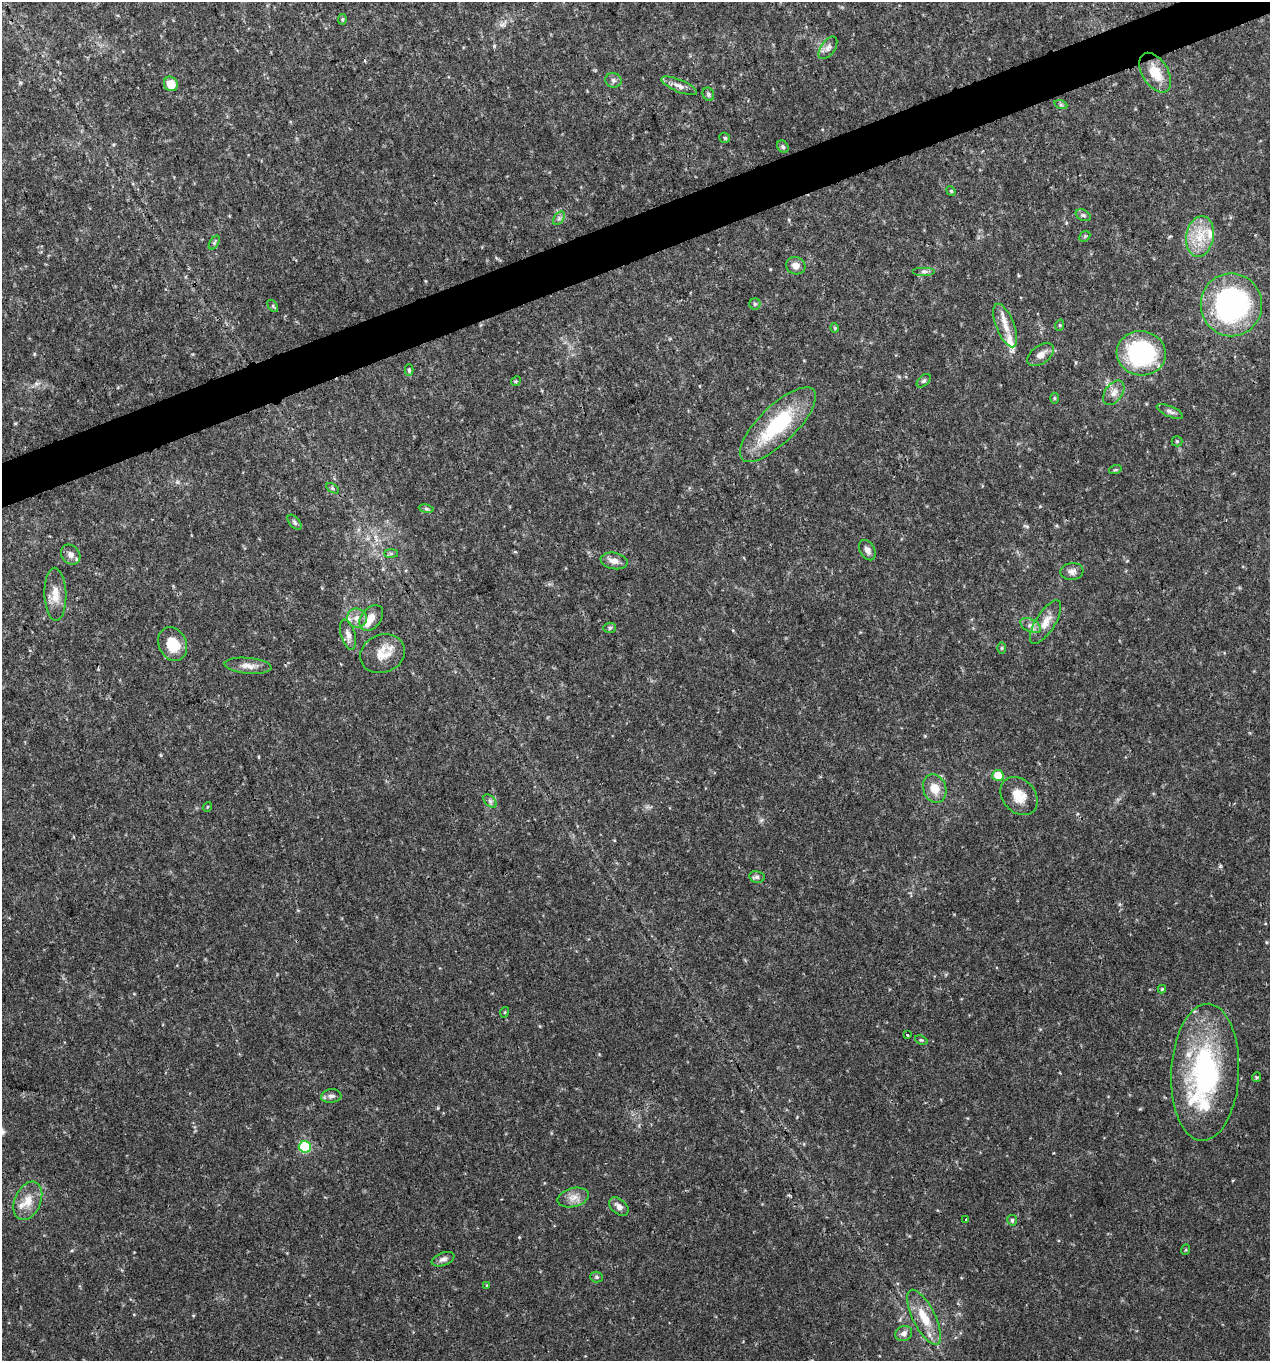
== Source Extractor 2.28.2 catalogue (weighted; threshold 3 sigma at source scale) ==
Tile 10 of 4 x 4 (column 2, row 3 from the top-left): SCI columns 1392-2659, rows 1361-2719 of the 5270 x 5440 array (HDU 1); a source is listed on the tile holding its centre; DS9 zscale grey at full resolution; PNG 1272 x 1363 px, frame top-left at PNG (2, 2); each listed source drawn as its Kron ellipse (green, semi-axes under 4 px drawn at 4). Shown black and unused: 3% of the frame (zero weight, under 3 of 4 exposures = <1% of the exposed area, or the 3 px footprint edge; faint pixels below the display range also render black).
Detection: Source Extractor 2.28.2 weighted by HDU 2 'WHT'; one run over the whole footprint, this tile lists its part. Background 0.03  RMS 0.0037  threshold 0.0167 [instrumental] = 3 sigma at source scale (4.5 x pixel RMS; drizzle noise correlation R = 1.50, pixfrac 1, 0.0396/0.0396 arcsec/px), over >= 5 px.
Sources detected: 85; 6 inside a brighter listed object's ellipse — not listed separately; the other 79 listed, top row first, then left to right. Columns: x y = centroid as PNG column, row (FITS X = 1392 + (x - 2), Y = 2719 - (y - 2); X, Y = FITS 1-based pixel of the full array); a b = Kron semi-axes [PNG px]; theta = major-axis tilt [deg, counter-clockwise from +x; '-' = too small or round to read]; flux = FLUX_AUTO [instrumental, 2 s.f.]
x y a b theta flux
342 19 5 4 - 0.45
828 48 13 7 54 1.7
1155 73 22 13 -58 8.2
613 80 8 7 - 1.1
171 84 7 6 - 6.2
679 86 19 6 -22 2.2
708 94 7 5 -65 0.75
1061 105 7 4 -18 0.55
725 138 5 5 - 0.6
783 147 6 5 - 0.71
951 191 5 4 - 0.41
1083 215 8 5 -29 0.83
559 218 7 5 56 0.85
1085 236 6 4 44 0.55
1200 236 21 13 80 8.6
214 243 8 4 58 0.63
796 266 10 8 -20 2.4
924 271 11 4 0 1
755 304 5 5 - 0.69
1231 305 31 30 - 75
273 306 7 4 -54 0.48
1005 325 23 9 -68 5.1
1060 325 5 3 - 0.36
835 328 4 4 - 0.38
1141 353 24 22 -10 48
1041 355 15 9 36 2.6
409 370 6 4 -88 0.63
516 381 5 4 - 0.44
924 381 8 5 43 0.76
1114 393 14 8 54 2.5
1054 398 5 3 - 0.41
1170 411 14 5 -23 1.4
778 425 50 18 44 29
1177 441 5 5 - 0.48
1115 470 6 4 18 0.46
332 488 7 4 -33 0.61
426 509 7 4 -8 0.64
295 522 9 5 -50 0.77
867 550 11 7 -60 1.7
391 554 7 4 0 0.58
71 555 11 9 -47 2.1
614 561 13 8 -11 2.5
1072 571 11 8 6 1.7
55 594 26 11 -88 5
357 618 10 9 - 2.9
371 618 14 10 50 3.7
1046 622 25 9 58 4.6
1031 626 11 6 -26 1.8
610 628 6 5 - 0.7
348 635 15 7 -74 2.3
173 644 17 13 -63 7.9
1002 648 5 3 - 0.39
382 654 23 19 22 7.1
248 666 23 8 -5 3.2
998 775 5 5 - 7
935 789 14 11 -71 5.2
1019 796 21 16 -48 6
490 801 8 5 -45 0.92
207 807 5 3 - 0.3
757 877 8 6 -12 0.99
1162 989 4 4 - 0.37
505 1012 5 3 - 0.36
907 1035 4 3 - 2
921 1040 6 4 -24 0.49
1205 1072 68 34 87 62
1256 1077 5 4 - 0.5
331 1096 10 7 6 1.4
305 1147 6 6 - 25
573 1198 16 9 14 3.1
28 1201 20 13 66 5.9
619 1207 11 7 -41 2.1
966 1220 3 2 - 0.68
1012 1220 5 5 - 0.73
1185 1250 5 3 - 0.33
443 1259 12 6 21 1.5
597 1277 6 5 - 0.66
487 1285 3 3 - 0.28
924 1317 30 11 -63 8.7
904 1333 8 7 - 1.8
Overlapping masked pixels (flux is a lower limit): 1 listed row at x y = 924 1317